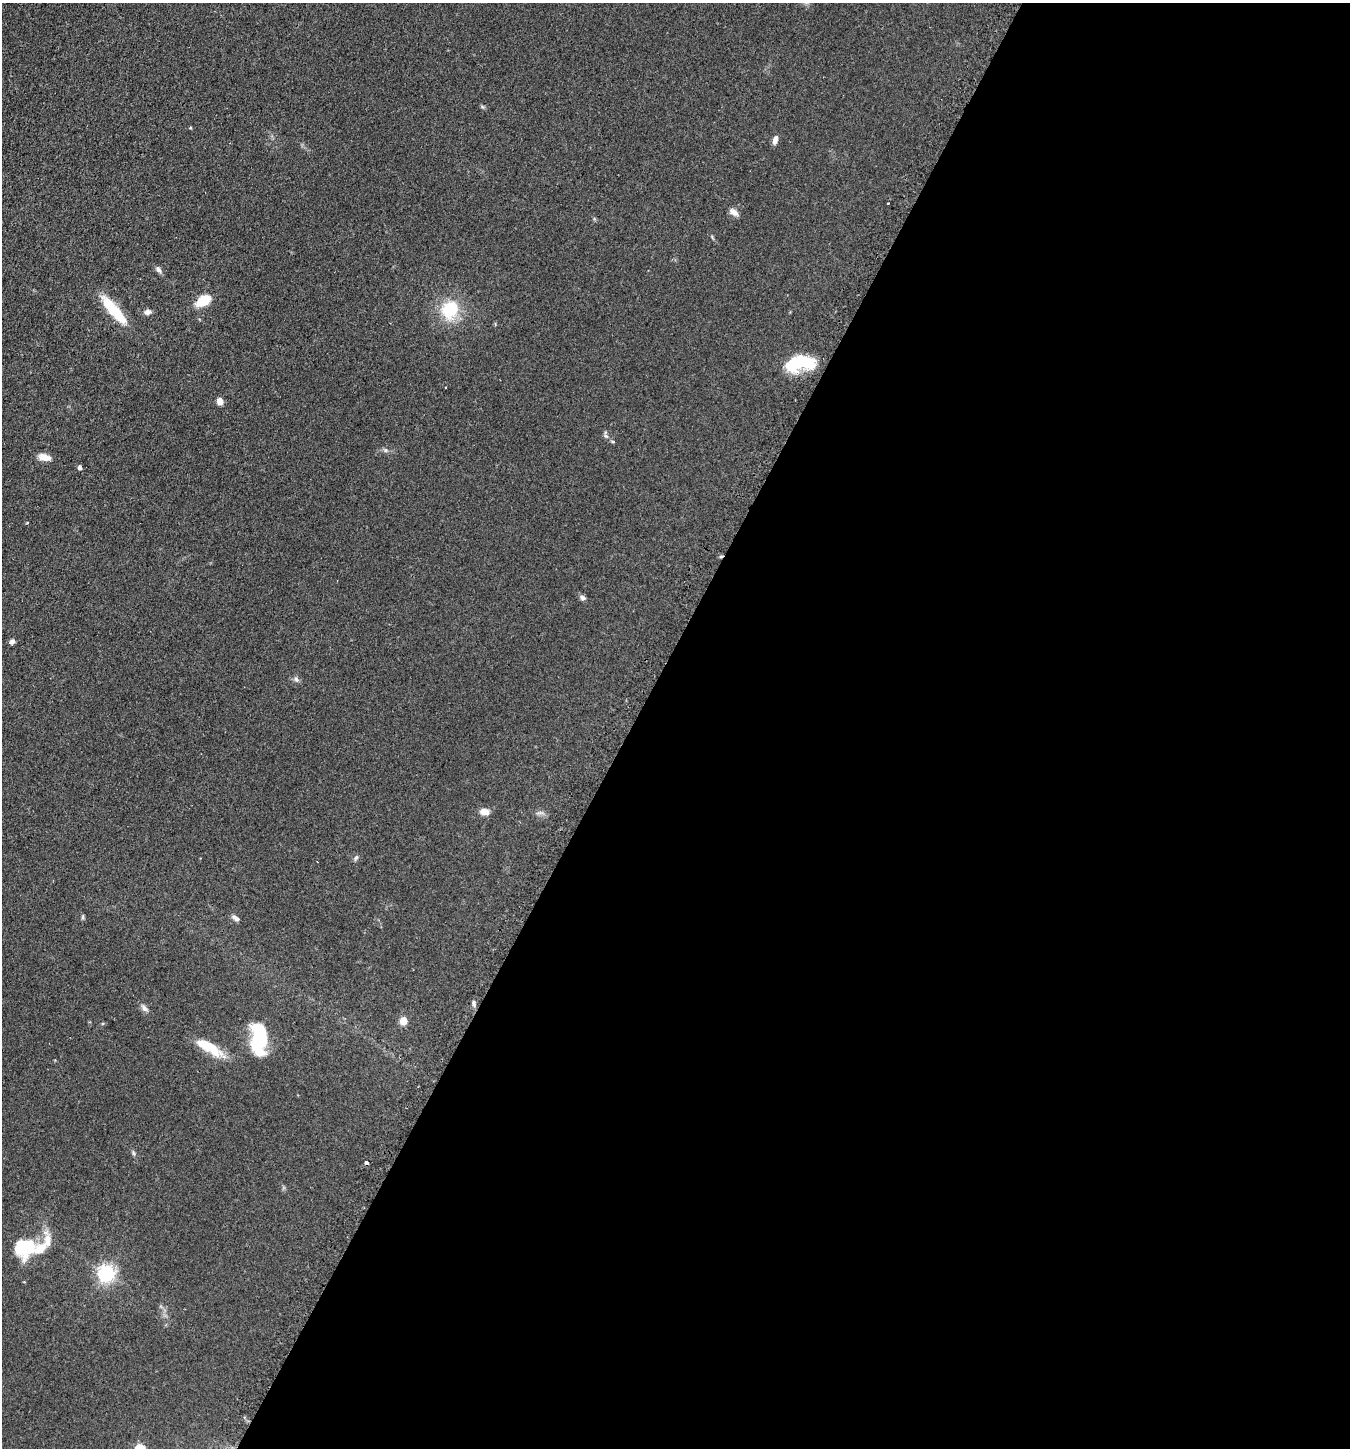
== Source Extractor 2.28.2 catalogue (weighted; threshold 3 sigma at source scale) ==
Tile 12 of 4 x 4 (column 4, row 3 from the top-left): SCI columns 4223-5570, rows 1491-2936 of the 5889 x 5876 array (HDU 1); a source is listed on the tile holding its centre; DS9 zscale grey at full resolution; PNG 1352 x 1450 px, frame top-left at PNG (2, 3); no overlay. Shown black and unused: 53% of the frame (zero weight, under 2 of 3 exposures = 4% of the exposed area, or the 3 px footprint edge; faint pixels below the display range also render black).
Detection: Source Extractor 2.28.2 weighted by HDU 2 'WHT'; one run over the whole footprint, this tile lists its part. Background 0.104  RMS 0.0075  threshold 0.0337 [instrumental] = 3 sigma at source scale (4.5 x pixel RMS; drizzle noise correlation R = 1.50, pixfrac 1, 0.05/0.05 arcsec/px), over >= 5 px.
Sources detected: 39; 2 inside a brighter object's white glare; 1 cosmic-ray / hot-pixel residue — not listed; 1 inside a brighter listed object's ellipse — not listed separately; the other 35 listed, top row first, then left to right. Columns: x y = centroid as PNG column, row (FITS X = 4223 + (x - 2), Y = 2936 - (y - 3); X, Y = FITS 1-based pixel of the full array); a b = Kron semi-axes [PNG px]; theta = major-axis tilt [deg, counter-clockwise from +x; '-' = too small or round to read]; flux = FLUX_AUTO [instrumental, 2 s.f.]
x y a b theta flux
190 128 4 3 - 0.7
775 140 11 6 75 3.5
888 203 2 2 - 0.67
734 212 12 7 -38 4
158 270 11 6 -49 2.4
203 300 12 7 32 25
114 310 41 10 -49 28
450 310 23 20 65 30
148 312 7 6 - 3.5
805 361 24 13 -21 28
445 387 2 2 - 0.54
220 401 5 4 - 11
606 435 13 4 -70 1.8
385 450 7 6 - 1.6
44 457 15 8 -13 5.8
80 467 4 4 - 2.4
27 523 4 2 - 0.52
582 598 8 6 -38 2.1
12 641 6 5 - 2.6
296 679 9 6 -70 2.1
485 812 12 8 -13 5.2
540 813 11 4 0 2
356 858 8 4 65 1.3
83 917 6 4 -90 1.1
235 918 10 5 -36 2.4
474 1003 9 5 -85 2
144 1008 12 6 -39 2.8
403 1020 5 5 - 15
259 1039 33 16 -88 43
209 1047 37 10 -31 21
133 1153 7 4 -71 1.3
366 1163 4 3 - 4.3
28 1246 14 12 -60 27
41 1248 49 12 34 17
106 1273 7 6 - 270
Overlapping masked pixels (flux is a lower limit): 1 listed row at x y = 366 1163